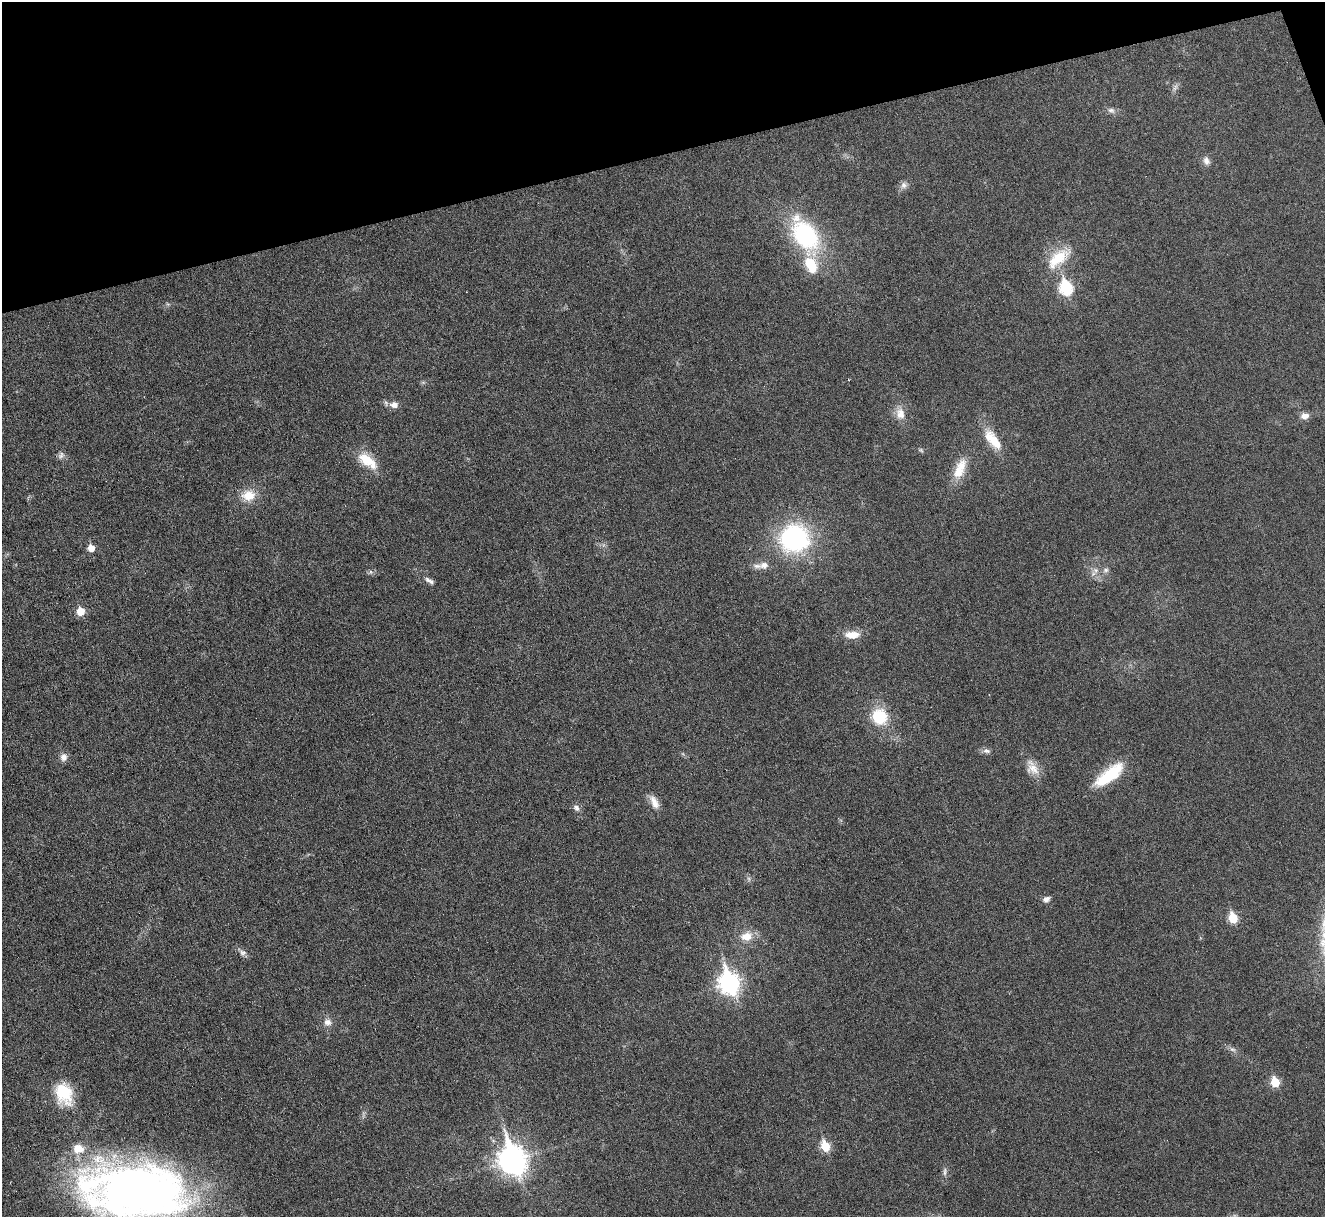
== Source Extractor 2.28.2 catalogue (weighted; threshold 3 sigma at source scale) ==
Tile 3 of 4 x 4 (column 3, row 1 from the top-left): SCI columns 2646-3968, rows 3792-5006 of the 5292 x 5276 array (HDU 1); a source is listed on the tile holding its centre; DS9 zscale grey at full resolution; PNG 1327 x 1219 px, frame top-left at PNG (2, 2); no overlay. Shown black and unused: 13% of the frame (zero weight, under 3 of 6 exposures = <1% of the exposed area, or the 3 px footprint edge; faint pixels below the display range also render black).
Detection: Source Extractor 2.28.2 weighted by HDU 2 'WHT'; one run over the whole footprint, this tile lists its part. Background 0.0461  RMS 0.0041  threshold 0.0168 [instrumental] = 3 sigma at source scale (4.09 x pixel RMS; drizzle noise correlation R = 1.36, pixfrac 0.8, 0.05/0.05 arcsec/px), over >= 5 px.
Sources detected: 52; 2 too faint to see at this stretch — not listed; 5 inside a brighter listed object's ellipse — not listed separately; the other 45 listed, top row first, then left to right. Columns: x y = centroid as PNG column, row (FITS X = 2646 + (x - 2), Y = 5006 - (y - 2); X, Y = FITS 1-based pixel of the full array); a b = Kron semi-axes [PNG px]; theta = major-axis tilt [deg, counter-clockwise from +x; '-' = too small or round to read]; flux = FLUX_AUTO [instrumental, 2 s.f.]
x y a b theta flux
1175 87 12 5 66 1.3
1111 110 11 8 -17 1.6
1206 161 12 8 -68 2
904 185 12 8 39 1.9
805 235 41 23 -56 49
1059 257 33 19 36 13
1066 287 8 7 - 43
423 382 7 4 -19 0.57
394 405 12 9 -2 2.6
900 414 16 11 -79 4.6
1305 416 11 8 7 2.4
992 439 28 14 -58 9.1
61 455 11 8 60 1.5
367 460 27 13 -39 9.9
960 469 30 13 68 8.7
248 495 17 14 9 7.3
794 538 27 25 8 61
91 548 5 5 - 5.2
764 565 13 10 10 2.7
1096 570 10 9 - 2.5
1106 570 8 7 - 1.3
371 572 7 6 - 0.89
427 580 8 7 - 1.3
80 611 6 6 - 8.8
852 635 19 9 1 5.7
880 717 20 19 - 15
986 751 11 7 -16 1.5
64 757 10 8 80 2.3
1032 768 23 14 -62 5.3
1109 775 38 13 38 18
654 802 19 8 -63 3.9
576 808 9 7 -50 1.6
1046 899 9 7 26 1.7
1233 918 6 5 - 17
747 936 15 11 12 5.6
243 953 10 8 -31 1.6
729 982 10 8 -72 200
327 1022 11 10 - 2.6
1232 1049 10 6 -29 1.5
1275 1082 6 5 - 15
64 1094 29 20 -70 16
825 1146 7 5 -67 15
512 1159 12 10 -71 460
945 1172 13 4 89 1.3
135 1191 106 53 -6 290
Isophote crosses this tile's border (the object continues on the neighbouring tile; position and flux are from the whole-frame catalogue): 1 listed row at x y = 135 1191